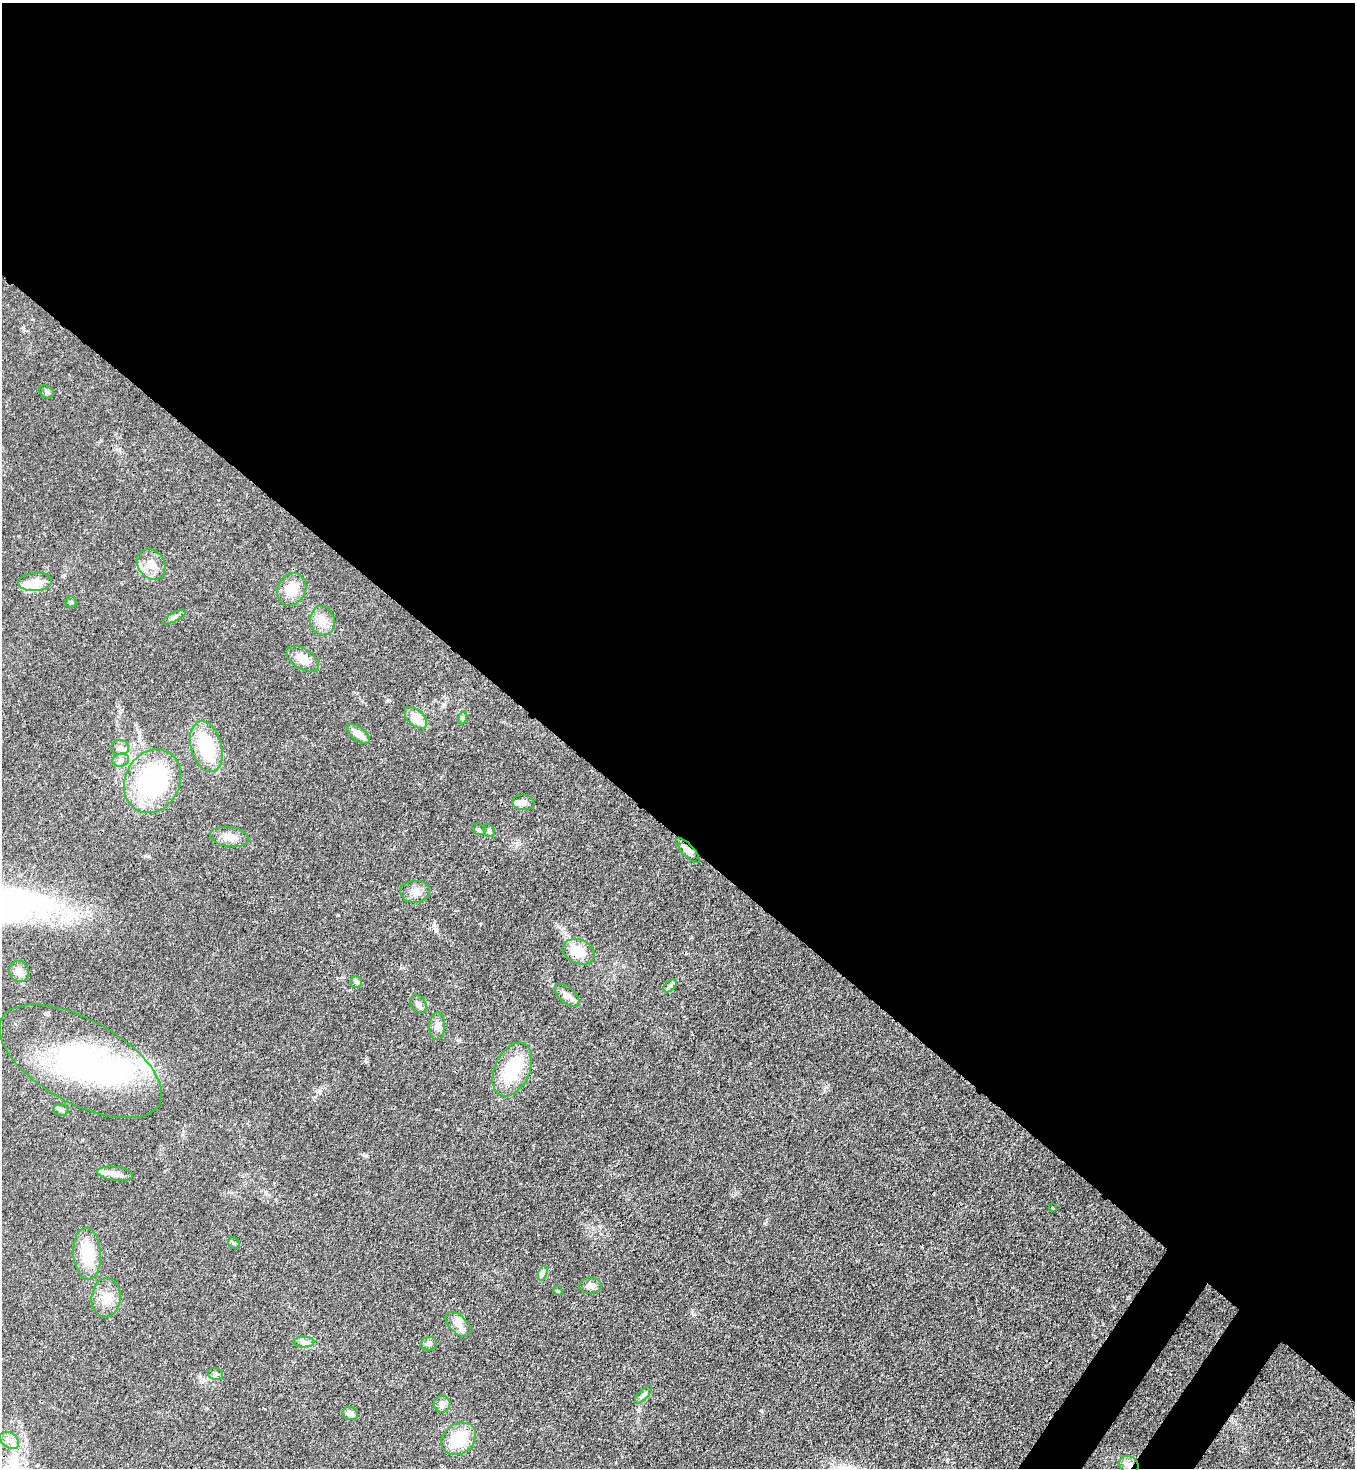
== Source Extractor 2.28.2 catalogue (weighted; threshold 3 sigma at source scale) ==
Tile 3 of 4 x 4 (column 3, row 1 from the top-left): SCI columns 2934-4286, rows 4457-5922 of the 6005 x 5983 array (HDU 1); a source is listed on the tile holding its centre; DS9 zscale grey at full resolution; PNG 1357 x 1470 px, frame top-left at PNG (2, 3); each listed source drawn as its Kron ellipse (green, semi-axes under 4 px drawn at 4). Shown black and unused: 58% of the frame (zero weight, under 3 of 4 exposures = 7% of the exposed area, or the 3 px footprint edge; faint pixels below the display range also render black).
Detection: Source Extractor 2.28.2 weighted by HDU 2 'WHT'; one run over the whole footprint, this tile lists its part. Background 0.0192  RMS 0.0026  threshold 0.0117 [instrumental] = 3 sigma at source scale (4.5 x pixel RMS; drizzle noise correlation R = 1.50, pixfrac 1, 0.05/0.05 arcsec/px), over >= 5 px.
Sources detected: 56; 3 inside a brighter object's white glare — neither listed nor drawn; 4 inside a brighter listed object's ellipse — not listed separately; the other 49 listed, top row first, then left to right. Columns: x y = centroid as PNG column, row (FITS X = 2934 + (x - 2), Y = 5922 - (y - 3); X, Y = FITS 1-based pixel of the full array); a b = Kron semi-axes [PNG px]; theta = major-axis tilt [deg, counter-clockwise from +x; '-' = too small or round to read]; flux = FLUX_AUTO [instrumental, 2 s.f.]
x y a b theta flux
46 392 8 6 -34 0.6
151 564 16 13 -56 3.7
35 582 17 9 5 3.6
292 589 17 14 62 4.5
71 602 5 5 - 0.43
174 617 13 3 28 0.71
322 621 15 12 -80 2.7
302 659 18 10 -32 3.1
416 718 13 8 -42 4.6
462 718 6 4 71 0.41
358 734 13 6 -37 2.6
206 747 26 15 -74 15
120 748 9 7 -1 1.3
121 760 8 6 17 1
152 781 33 27 64 34
523 802 11 8 -3 1.1
478 829 7 5 -29 0.55
489 831 6 5 - 0.72
229 837 19 10 -8 2.7
688 850 16 6 -47 1.9
415 892 15 11 1 2.3
579 952 16 12 -23 6.4
19 971 11 10 - 1.9
356 982 6 6 - 0.52
670 986 8 4 44 0.54
567 995 15 8 -41 1.9
418 1004 10 7 -54 1.1
437 1026 14 8 87 1.4
80 1061 90 42 -29 66
512 1069 28 17 65 12
61 1110 7 5 -14 0.67
115 1174 18 7 -7 1.9
1053 1208 3 3 - 0.42
234 1243 6 5 - 0.4
87 1253 26 13 -86 9.5
543 1273 7 4 72 0.64
590 1286 11 8 3 1.7
558 1291 5 4 - 0.26
106 1298 20 14 85 4
458 1324 15 8 -44 2.2
304 1342 10 5 0 0.86
429 1344 8 6 14 0.83
215 1374 8 6 -20 0.71
643 1395 11 5 46 0.82
442 1404 8 8 - 1.1
350 1413 8 6 -23 1.5
459 1439 18 15 36 9
10 1440 11 7 -38 1.5
1129 1465 10 8 -32 1.5
Overlapping masked pixels (flux is a lower limit): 4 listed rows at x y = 152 781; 688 850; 80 1061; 1129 1465
Unlisted compact peaks at least as high as the median listed source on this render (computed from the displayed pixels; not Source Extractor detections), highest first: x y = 388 700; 765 1223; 366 1156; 761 1410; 338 915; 435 929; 317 1092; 366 1062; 639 1410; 459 1040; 947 1460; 692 1313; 206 1408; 135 725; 145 856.